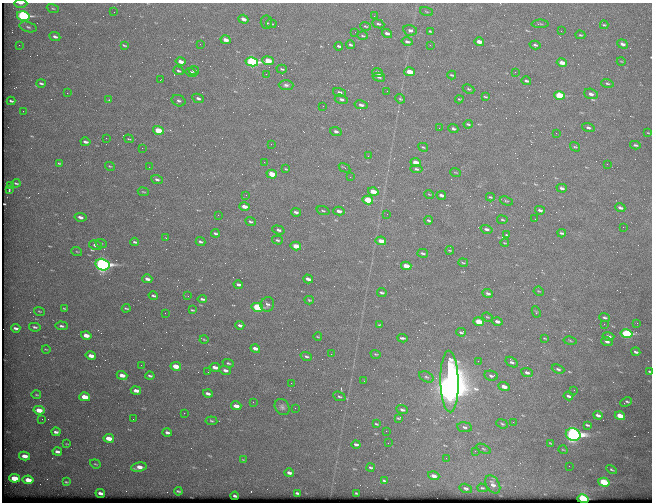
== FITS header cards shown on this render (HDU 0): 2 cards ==
NAXIS1  =                  650 / Width of table row in bytes
NAXIS2  =                  500 / Number of rows in table

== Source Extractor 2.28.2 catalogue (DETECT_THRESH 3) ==
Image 650 x 500 px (HDU 0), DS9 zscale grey, 1 PNG px = 1 image px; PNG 654 x 504 px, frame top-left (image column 1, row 500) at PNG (2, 3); each listed source drawn as its Kron ellipse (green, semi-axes under 4 px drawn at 4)
Background 561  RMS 2.7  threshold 8.16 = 3 sigma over >= 5 px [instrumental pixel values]
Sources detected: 274; all 274 listed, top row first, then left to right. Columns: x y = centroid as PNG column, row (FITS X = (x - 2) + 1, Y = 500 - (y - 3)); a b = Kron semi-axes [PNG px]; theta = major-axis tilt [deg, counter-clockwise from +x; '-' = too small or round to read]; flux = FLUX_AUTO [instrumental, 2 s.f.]
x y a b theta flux
21 3 7 2 0 510
53 8 6 4 -19 220
114 12 2 2 - 89
426 12 6 3 -19 180
23 16 6 4 -14 27000
374 16 2 2 - 84
243 19 5 3 - 1000
266 22 7 5 -83 340
271 24 5 2 - 180
378 24 6 4 -23 300
540 24 8 2 0 190
604 25 4 3 - 170
366 26 5 3 - 200
28 27 9 5 -17 440
410 30 7 5 -14 550
430 31 4 2 - 180
561 31 2 2 - 86
355 32 2 2 - 78
387 33 5 3 - 570
580 35 5 3 - 220
363 36 5 3 - 180
55 37 5 3 - 540
226 40 5 3 - 1200
407 42 5 3 - 440
479 42 5 3 - 1300
200 44 2 2 - 110
622 44 6 4 -19 600
19 45 2 2 - 160
124 45 4 2 - 180
350 45 4 3 - 260
430 45 2 2 - 350
535 45 5 3 - 270
339 46 4 3 - 300
268 61 6 4 -8 3400
621 61 4 3 - 130
181 62 5 3 - 1100
252 62 6 4 -12 27000
562 63 5 3 - 1400
282 69 5 3 - 220
194 70 5 3 - 500
179 71 5 3 - 310
191 72 5 3 - 580
409 72 5 3 - 3300
515 72 3 2 - 250
378 73 5 4 - 850
266 74 2 2 - 320
452 75 4 2 - 210
379 77 6 4 -14 310
160 80 2 2 - 150
526 81 5 3 - 330
41 83 4 2 - 290
607 83 6 4 -16 270
286 85 7 5 -2 480
468 89 6 4 -26 250
387 91 2 2 - 87
339 92 7 4 -15 630
67 93 2 2 - 130
591 94 7 5 -18 660
559 96 5 4 - 9500
485 97 3 2 - 180
198 98 6 4 -24 470
341 99 7 4 -17 460
400 99 5 4 - 240
459 99 4 2 - 150
109 100 3 3 - 160
11 101 4 2 - 260
179 101 7 5 -24 460
361 105 6 4 -12 550
323 106 2 2 - 250
23 111 2 2 - 140
468 124 4 3 - 250
439 128 2 2 - 120
588 128 6 4 -18 460
453 129 5 3 - 370
158 130 5 4 - 6200
336 131 6 4 -17 430
556 133 2 2 - 220
648 133 4 2 - 130
106 138 2 2 - 130
129 139 5 2 - 150
85 142 5 3 - 560
271 144 2 2 - 83
635 145 5 3 - 300
423 147 5 3 - 190
575 147 5 4 - 230
142 148 2 2 - 990
368 156 3 3 - 160
264 162 3 2 - 120
59 163 4 2 - 200
416 163 5 4 - 3300
607 164 2 2 - 390
110 166 5 4 - 200
149 167 2 2 - 93
344 168 6 2 -30 240
286 169 3 2 - 150
416 169 6 4 -6 340
456 172 5 2 - 140
272 174 5 4 - 3600
350 177 2 2 - 97
157 179 6 4 -20 360
16 183 4 2 - 220
10 185 4 2 - 180
562 188 5 3 - 460
9 190 3 2 - 180
143 192 5 2 - 150
373 192 5 3 - 3000
429 194 5 3 - 150
246 195 3 2 - 240
441 195 5 3 - 610
490 197 4 3 - 210
368 200 5 4 - 6900
506 201 7 3 -21 200
244 206 5 4 - 1500
620 208 5 3 - 490
540 210 5 3 - 420
323 211 7 3 -18 250
339 211 6 4 -15 780
296 212 5 3 - 460
387 214 2 2 - 75
218 215 3 2 - 230
80 217 6 4 -9 750
535 219 3 2 - 170
429 220 4 3 - 260
502 220 5 2 - 170
250 222 5 3 - 360
623 227 2 2 - 450
486 229 6 4 -16 530
278 230 6 4 -18 460
215 233 4 3 - 320
562 233 4 3 - 280
507 235 4 3 - 210
166 238 3 2 - 93
277 240 5 4 - 280
381 241 5 3 - 2100
135 242 4 3 - 240
200 242 5 3 - 320
101 243 6 3 -19 180
505 243 4 2 - 130
95 245 6 4 -12 830
296 246 5 3 - 2800
450 250 4 2 - 170
77 252 5 3 - 170
423 253 5 3 - 310
463 263 4 2 - 170
102 265 7 5 -14 53000
406 266 5 3 - 3000
147 279 5 3 - 760
308 279 5 3 - 730
238 284 5 3 - 480
539 291 5 4 - 220
382 293 5 3 - 360
488 293 5 4 - 450
153 296 5 3 - 290
188 296 2 2 - 100
202 299 4 3 - 350
309 300 4 3 - 190
267 304 7 6 - 530
257 307 5 4 - 13000
64 308 4 2 - 180
126 308 4 2 - 210
192 310 3 2 - 170
40 311 5 3 - 180
536 312 6 4 -63 210
165 313 3 2 - 140
487 317 5 3 - 160
604 317 5 3 - 320
497 321 5 3 - 740
479 322 5 4 - 3500
637 323 2 2 - 98
604 324 2 2 - 510
240 325 4 3 - 390
379 325 3 2 - 170
61 326 6 4 -4 350
35 327 6 3 -10 340
16 328 5 3 - 450
461 332 5 4 - 300
626 334 6 4 -12 20000
86 335 5 3 - 1900
608 336 6 4 -15 670
318 337 4 2 - 160
402 338 5 2 - 320
545 338 3 2 - 150
204 339 4 3 - 140
570 341 6 3 -10 220
607 341 6 4 -19 530
46 349 4 2 - 140
255 349 5 4 - 990
636 352 4 3 - 330
331 354 2 2 - 430
376 354 5 3 - 180
91 356 5 3 - 1400
306 356 6 3 -19 300
478 361 2 2 - 440
512 362 7 4 -33 450
228 363 6 4 -18 250
141 365 3 2 - 180
176 366 5 3 - 2900
215 367 5 3 - 1100
558 369 6 4 -22 390
225 370 6 4 -14 610
650 371 3 2 - 190
208 372 2 2 - 140
527 373 6 4 -23 520
122 375 5 4 - 1500
150 376 4 3 - 290
491 376 7 5 -10 410
426 377 8 5 -26 390
364 381 2 2 - 91
449 382 31 9 -89 520000
291 383 2 2 - 230
504 387 5 4 - 1500
574 390 2 2 - 130
136 391 5 3 - 1000
208 393 5 3 - 570
36 395 4 2 - 160
339 396 6 4 -24 290
568 396 5 2 - 360
85 397 5 4 - 2800
253 402 2 2 - 180
626 402 6 3 26 300
236 406 5 3 - 1400
282 407 8 7 - 510
295 408 2 2 - 89
39 410 5 4 - 2700
402 410 6 3 -20 400
184 413 3 2 - 210
598 415 4 3 - 470
620 416 5 3 - 3200
399 418 4 3 - 200
42 419 3 2 - 330
133 419 2 2 - 250
211 421 6 4 -5 250
513 422 2 2 - 610
376 424 4 2 - 190
502 424 6 4 -23 280
587 425 4 2 - 240
464 427 7 5 -8 440
386 431 2 2 - 590
56 432 4 3 - 450
167 432 5 3 - 440
573 434 7 6 - 79000
109 438 5 4 - 2500
388 443 2 2 - 83
550 443 3 2 - 140
67 444 3 2 - 110
356 444 4 3 - 380
483 449 8 4 -27 310
563 450 4 3 - 140
57 451 5 3 - 580
475 451 2 2 - 570
25 456 5 3 - 1500
446 458 2 2 - 100
243 459 4 2 - 130
95 464 5 3 - 170
569 466 2 2 - 100
139 467 8 4 9 1300
371 467 4 3 - 240
612 470 6 3 -30 220
289 473 5 3 - 600
434 476 6 4 -17 1100
14 478 5 4 - 4100
28 480 5 4 - 2600
384 481 4 3 - 270
66 482 3 2 - 180
604 482 6 4 -17 9500
493 484 10 6 -58 980
466 488 6 4 -15 400
482 488 5 3 - 240
178 491 4 2 - 220
100 493 5 3 - 650
297 493 4 2 - 290
356 493 3 2 - 160
235 496 4 3 - 290
583 499 5 4 - 27000
At the frame edge (FLAGS 8, measured only in part): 2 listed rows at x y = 21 3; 650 371